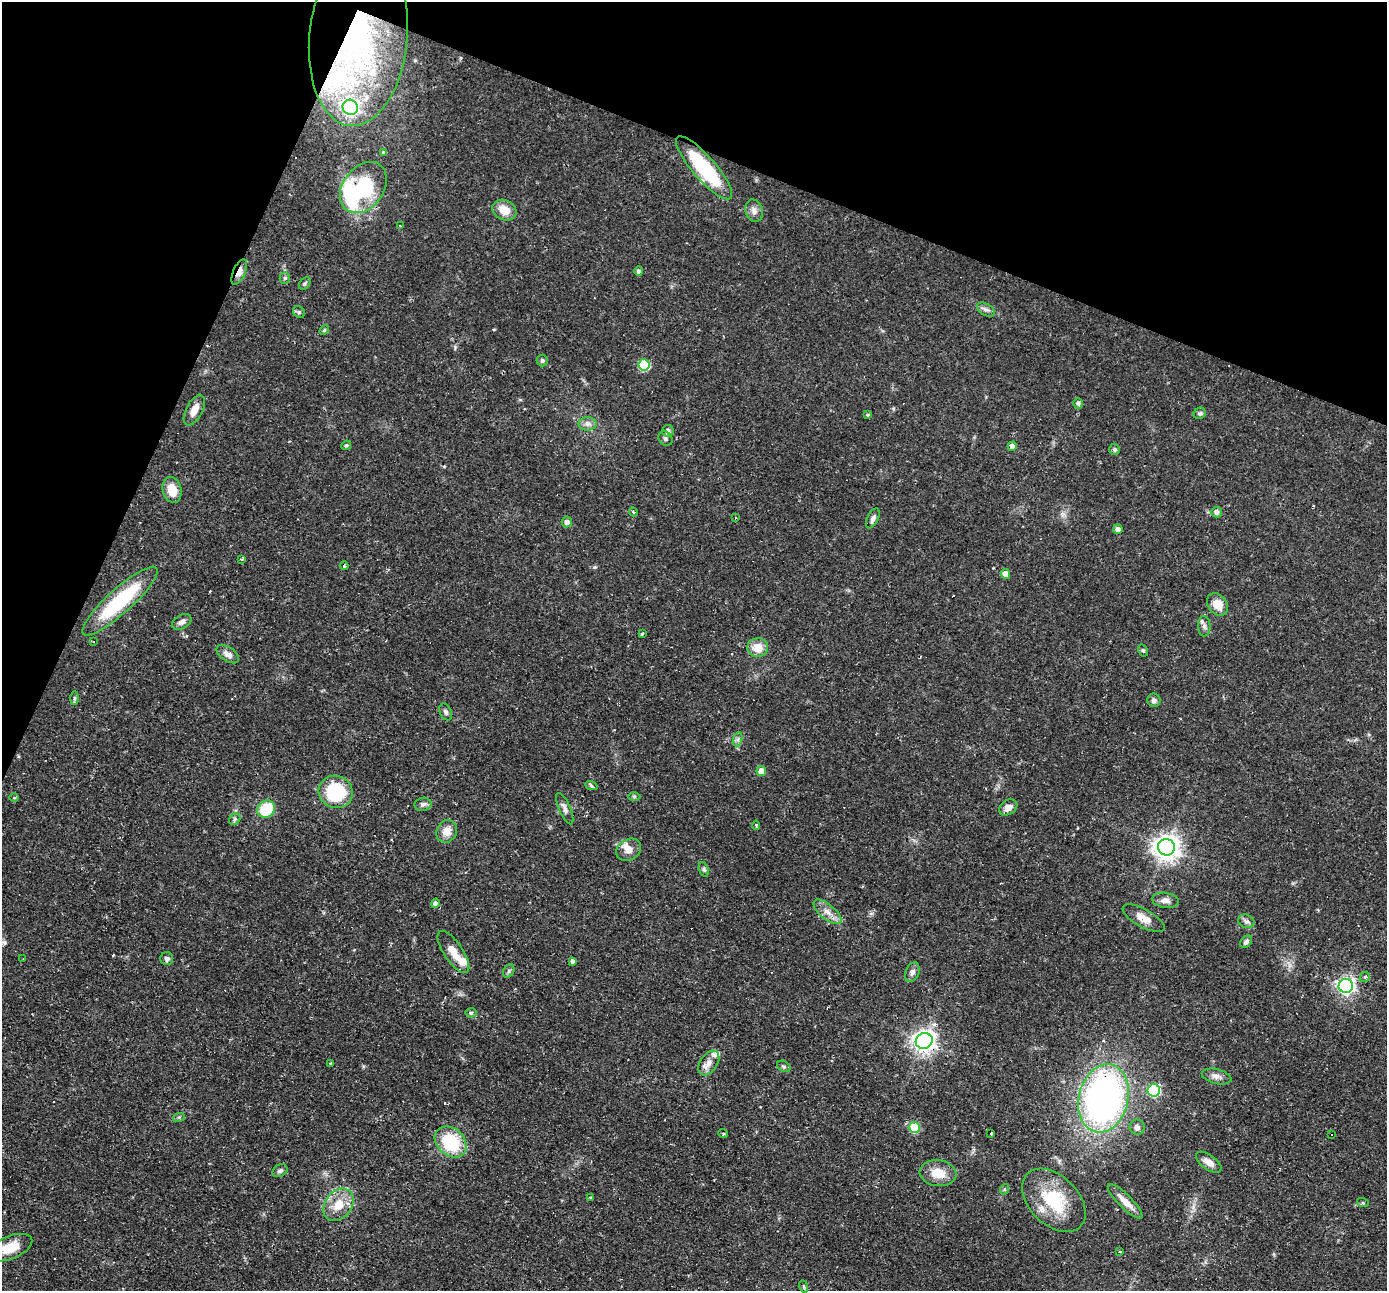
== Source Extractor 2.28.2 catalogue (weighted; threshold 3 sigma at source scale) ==
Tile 2 of 4 x 4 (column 2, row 1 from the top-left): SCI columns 1387-2771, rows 4134-5422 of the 5542 x 5557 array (HDU 1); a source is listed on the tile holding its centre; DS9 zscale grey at full resolution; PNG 1389 x 1293 px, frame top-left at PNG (2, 2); each listed source drawn as its Kron ellipse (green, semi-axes under 4 px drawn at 4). Shown black and unused: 20% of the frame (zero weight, under 2 of 3 exposures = <1% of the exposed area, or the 3 px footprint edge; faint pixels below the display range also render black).
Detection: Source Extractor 2.28.2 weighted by HDU 2 'WHT'; one run over the whole footprint, this tile lists its part. Background 0.0583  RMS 0.0047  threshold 0.021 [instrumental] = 3 sigma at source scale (4.5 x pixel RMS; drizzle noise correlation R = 1.50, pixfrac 1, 0.05/0.05 arcsec/px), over >= 5 px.
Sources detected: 125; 1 inside a brighter object's white glare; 12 cosmic-ray / hot-pixel residue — neither listed nor drawn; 6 inside a brighter listed object's ellipse — not listed separately; the other 106 listed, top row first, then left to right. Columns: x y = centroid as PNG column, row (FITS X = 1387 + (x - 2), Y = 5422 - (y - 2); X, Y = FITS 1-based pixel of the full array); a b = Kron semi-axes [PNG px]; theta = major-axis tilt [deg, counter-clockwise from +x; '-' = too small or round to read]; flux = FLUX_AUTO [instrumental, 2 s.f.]
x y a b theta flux
358 38 88 49 84 99
350 107 8 7 - 130
383 153 4 3 - 1.4
704 168 40 11 -49 36
363 187 28 20 53 39
504 210 12 9 -27 6.4
754 211 11 8 -74 2.6
400 226 4 3 - 0.47
639 271 5 4 - 1.1
239 272 13 6 65 3.8
285 278 5 5 - 0.75
305 284 7 5 50 0.79
986 310 10 6 -28 1.7
299 312 6 5 - 0.79
324 330 5 4 - 0.58
542 360 6 5 - 1
644 365 6 5 - 29
1078 403 5 5 - 1.1
194 410 17 8 63 4.5
1200 413 6 5 - 1
867 415 3 3 - 1
588 424 9 6 0 1.9
668 431 6 5 - 1.8
665 439 8 6 -50 1.1
346 445 5 4 - 0.69
1012 446 5 4 - 2.4
1115 449 6 5 - 0.92
172 490 13 9 -78 7.3
633 512 4 3 - 0.55
1217 512 5 5 - 2.2
736 518 3 3 - 1.2
873 518 11 5 63 1.8
567 522 5 5 - 1.8
1118 529 5 4 - 2.6
242 559 3 3 - 2.3
344 566 4 3 - 0.65
1006 574 5 4 - 4.3
120 601 49 12 42 38
1218 605 12 9 -52 6.9
182 622 10 7 30 1.9
1204 626 10 6 -87 1.6
642 634 3 3 - 0.8
94 642 3 2 - 0.37
758 647 10 9 - 7.1
1143 650 6 4 -62 0.7
228 654 13 7 -34 2.8
75 698 7 4 89 0.83
1154 700 6 6 - 1.4
446 712 9 6 -64 1.2
738 739 7 4 72 1.1
761 771 5 5 - 4.4
591 785 6 4 -21 0.75
336 792 17 16 - 28
634 796 6 4 0 0.6
14 798 5 3 - 0.49
423 804 8 6 10 1.5
1008 807 10 7 33 2.9
266 809 9 8 - 18
565 809 17 5 -67 2.1
235 819 6 5 - 0.9
756 825 4 2 - 1.4
447 831 11 10 - 5
1166 847 8 8 - 460
629 850 13 10 31 3.7
704 869 7 4 -70 0.99
1165 900 13 7 -8 2.6
435 903 5 4 - 1.2
827 912 17 7 -39 4
1143 918 23 9 -29 4.9
1246 921 8 6 -22 1.4
1246 942 7 5 49 1.3
453 952 25 9 -56 7
23 959 2 2 - 0.26
167 959 6 6 - 1.5
572 961 4 3 - 1.3
509 971 7 5 61 0.97
912 972 10 6 68 1.8
1365 977 6 4 44 0.81
1346 986 7 7 - 160
471 1013 5 5 - 0.71
924 1041 8 8 - 320
331 1063 3 2 - 0.44
709 1063 14 8 56 3.8
784 1066 7 5 -32 0.85
1217 1076 15 7 -14 2.7
1154 1090 6 6 - 50
1103 1098 34 24 76 190
179 1117 6 4 18 0.62
914 1127 5 5 - 21
1137 1127 8 7 - 2
723 1133 5 3 - 0.47
991 1133 3 3 - 2.4
1332 1134 3 3 - 2.2
451 1142 18 13 -43 27
1209 1162 15 7 -37 3.3
280 1171 8 6 32 1.5
938 1173 18 13 -7 8.3
1005 1189 5 3 - 0.5
591 1197 4 3 - 0.43
1054 1200 37 24 -45 26
1125 1201 23 6 -45 5.2
1363 1203 6 4 -19 0.51
338 1205 18 13 52 8.9
10 1248 23 11 22 9
1120 1252 3 2 - 0.76
803 1286 6 4 -70 0.62
Overlapping masked pixels (flux is a lower limit): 3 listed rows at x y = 358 38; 704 168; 239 272
Isophote crosses this tile's border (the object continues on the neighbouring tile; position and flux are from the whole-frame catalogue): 1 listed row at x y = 10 1248